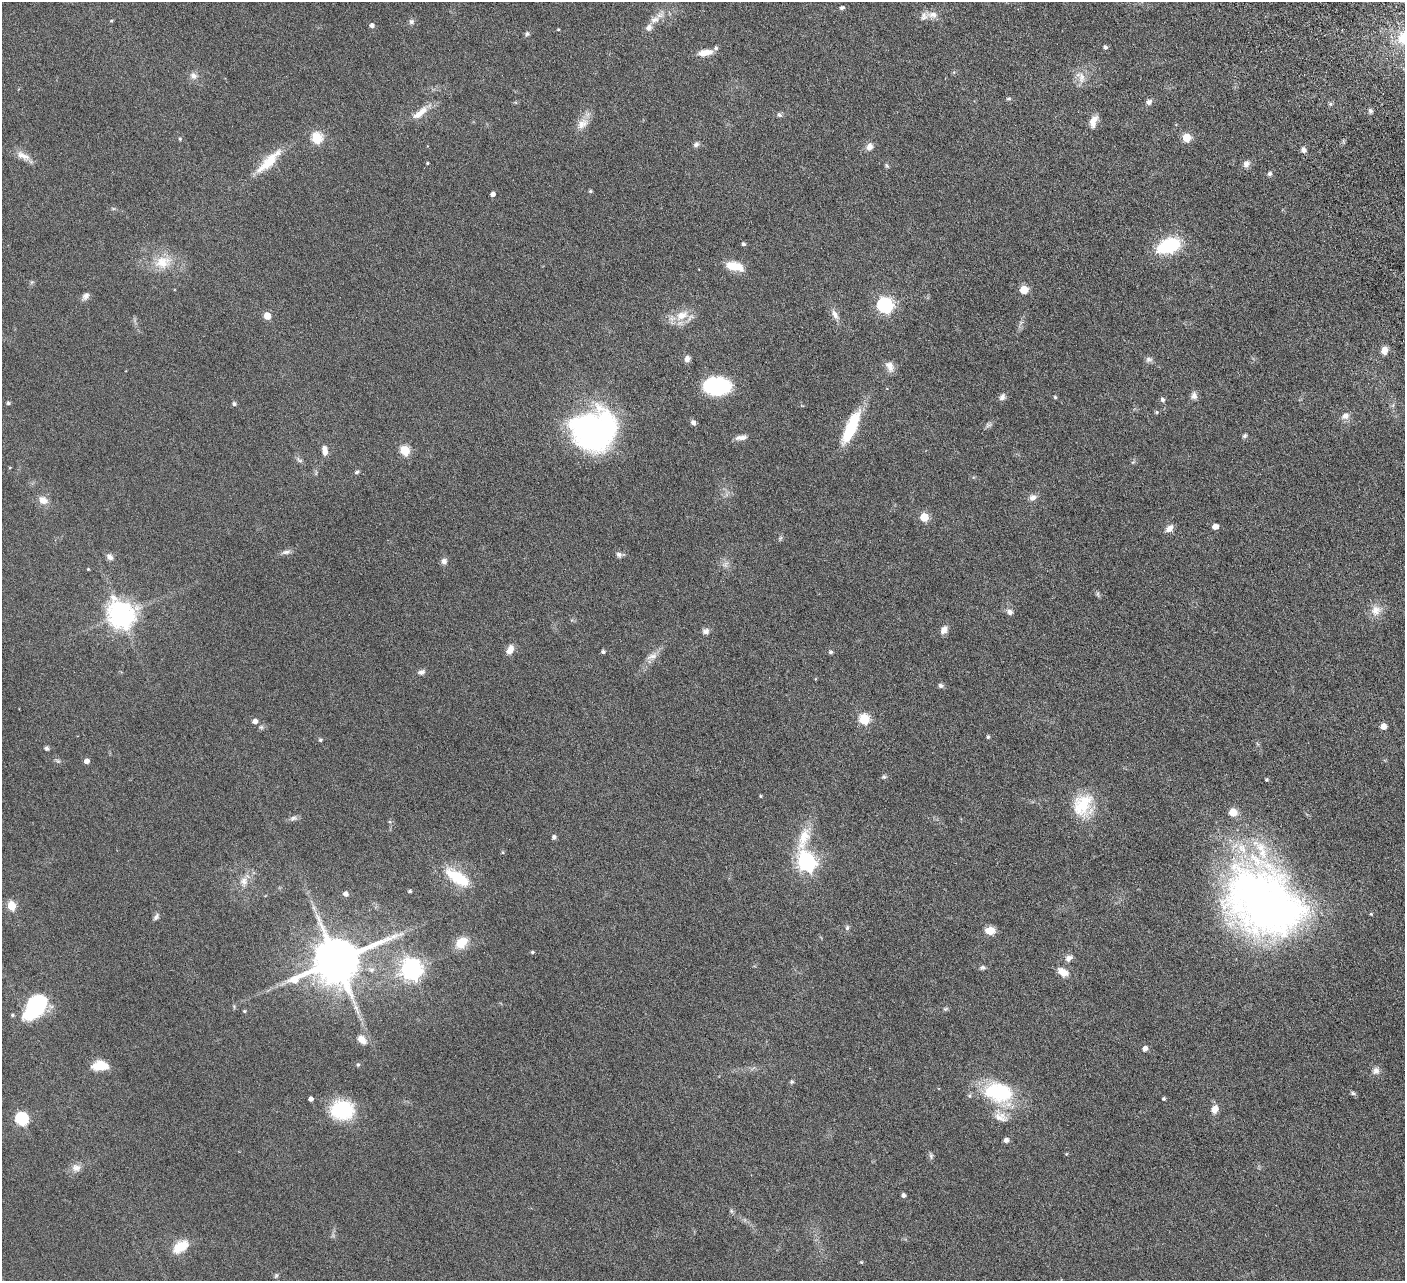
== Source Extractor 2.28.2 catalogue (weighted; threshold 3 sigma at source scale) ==
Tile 10 of 4 x 4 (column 2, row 3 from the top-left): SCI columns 1461-2863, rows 1602-2880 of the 5728 x 5631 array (HDU 1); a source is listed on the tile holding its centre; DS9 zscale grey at full resolution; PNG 1407 x 1283 px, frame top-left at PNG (2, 2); no overlay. Nothing masked; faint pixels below the display range render black.
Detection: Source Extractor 2.28.2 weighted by HDU 2 'WHT'; one run over the whole footprint, this tile lists its part. Background 0.0566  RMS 0.0062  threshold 0.0255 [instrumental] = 3 sigma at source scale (4.09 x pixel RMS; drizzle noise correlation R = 1.36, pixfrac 0.8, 0.05/0.05 arcsec/px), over >= 5 px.
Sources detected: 160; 6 inside a brighter listed object's ellipse — not listed separately; the other 154 listed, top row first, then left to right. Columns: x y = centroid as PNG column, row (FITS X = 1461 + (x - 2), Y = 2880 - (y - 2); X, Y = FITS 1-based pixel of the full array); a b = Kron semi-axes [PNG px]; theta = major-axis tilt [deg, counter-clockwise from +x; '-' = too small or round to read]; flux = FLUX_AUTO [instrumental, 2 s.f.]
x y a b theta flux
842 8 6 5 - 1.2
932 15 14 9 -2 4.2
654 20 13 9 25 4.2
111 21 4 4 - 0.56
411 21 7 6 - 1.5
372 25 5 4 - 2
558 29 3 3 - 0.46
527 34 6 6 - 1.1
1403 38 19 18 - 16
1105 47 5 4 - 1.4
705 53 18 7 8 5.9
194 76 10 8 -36 2.9
1081 78 18 9 -80 5.2
1008 98 7 3 0 0.79
1149 102 9 7 49 1.9
1370 111 6 5 - 1.2
420 113 24 8 38 7.2
779 115 8 5 -39 1.2
1093 121 16 8 73 5.1
582 124 18 12 37 5.8
317 138 6 5 - 39
1186 138 5 5 - 17
180 139 5 4 - 0.69
696 144 7 6 - 1.5
869 147 8 7 - 3.5
1303 150 8 6 -76 1.7
23 156 22 9 -27 4.9
268 163 38 12 45 14
427 163 3 3 - 0.54
1246 164 10 7 64 2.5
887 166 8 4 -62 0.88
1270 174 5 5 - 1.4
590 191 4 4 - 0.77
493 194 4 4 - 2.4
743 244 4 4 - 1.2
1169 246 24 14 20 33
163 262 24 17 15 13
734 266 20 9 -13 10
1024 290 5 5 - 16
86 296 10 7 50 2.3
885 305 7 6 - 130
835 314 13 7 -61 3.2
682 315 21 12 22 9
267 316 5 5 - 11
1021 322 7 4 19 0.91
1384 350 9 7 70 3.8
687 359 8 6 84 2.4
1149 359 10 7 2 1.7
890 366 15 10 -65 3.8
717 386 17 11 -2 75
1194 396 10 8 73 2.4
1002 397 10 7 57 2
1055 397 4 4 - 0.71
1162 400 6 5 - 1.3
8 403 4 4 - 1
234 404 6 5 - 1.1
1157 412 5 5 - 0.69
1345 416 10 8 29 3.1
693 422 6 5 - 2
988 425 9 6 18 1.4
851 427 36 10 66 29
594 431 42 38 3 140
1245 436 7 5 46 1.1
741 437 15 6 9 2.9
405 450 5 5 - 26
325 452 9 6 -89 2.8
299 460 11 5 -34 1.4
357 472 6 4 28 0.87
1032 497 10 8 27 2.8
43 500 12 10 -31 4.5
924 517 5 5 - 17
1215 526 5 4 - 4.8
1169 528 9 7 39 3.6
780 538 6 5 - 0.9
286 552 13 5 9 2
619 555 8 7 - 1.7
110 557 9 7 -43 2.4
444 561 7 7 - 2.3
725 564 10 7 64 2.3
88 569 3 3 - 0.47
1097 594 7 4 -90 0.86
1376 610 15 14 - 5.9
1010 612 9 7 -37 2.1
121 615 9 8 - 620
944 630 9 6 58 3.6
706 631 9 7 9 2
510 650 12 7 67 4.5
603 652 5 4 - 1.2
831 652 4 4 - 1.2
652 656 16 8 19 3.5
421 672 10 6 16 1.8
941 686 7 5 -33 1.3
864 719 5 5 - 37
255 721 5 5 - 3
1383 726 5 5 - 5.1
988 737 5 4 - 0.9
320 740 5 4 - 0.89
47 748 5 5 - 1.1
58 761 8 4 -31 0.97
87 761 5 5 - 2.9
884 777 6 5 - 0.93
1266 780 4 4 - 0.7
761 796 4 3 - 0.6
1083 805 21 17 66 25
1233 812 5 5 - 14
293 818 11 7 12 1.8
554 837 5 5 - 1.6
503 852 5 3 - 0.59
806 861 14 7 -82 220
457 877 35 14 -33 21
244 882 13 11 86 4.6
410 891 5 4 - 0.76
346 894 5 5 - 2.4
1264 902 88 65 -39 320
12 906 5 5 - 23
314 908 8 5 -60 1.6
1371 914 4 4 - 0.54
156 917 11 6 53 1.5
847 928 7 5 76 1.2
990 931 10 8 -3 6.7
461 943 14 10 41 10
532 952 3 3 - 0.89
1069 958 10 7 33 2.6
336 961 15 12 23 2900
982 968 7 5 8 1.2
411 969 8 7 - 340
1063 972 14 9 -29 5.2
36 1006 30 18 52 42
945 1009 6 5 - 0.89
244 1011 5 4 - 0.67
12 1015 5 4 - 0.82
362 1039 13 9 -43 4.3
1145 1049 5 4 - 3.1
358 1065 6 4 68 0.77
100 1066 17 10 0 9.9
1376 1071 10 8 75 2.7
792 1082 6 5 - 0.83
998 1092 36 24 -16 41
1353 1093 6 5 - 1
311 1099 4 4 - 2.4
1164 1099 4 3 - 0.85
1215 1109 11 8 64 4
342 1110 19 16 -5 40
1001 1117 22 14 -31 8.1
22 1119 6 6 - 71
1006 1140 5 5 - 2.4
1066 1154 4 3 - 0.44
931 1156 9 5 -81 1.3
76 1168 12 10 -3 3.8
903 1195 4 4 - 1.7
731 1211 7 4 -88 0.9
180 1247 20 11 34 12
861 1262 4 4 - 0.56
276 1276 8 5 63 0.92
Isophote crosses this tile's border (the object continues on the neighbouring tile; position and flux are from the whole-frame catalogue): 1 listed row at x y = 1403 38